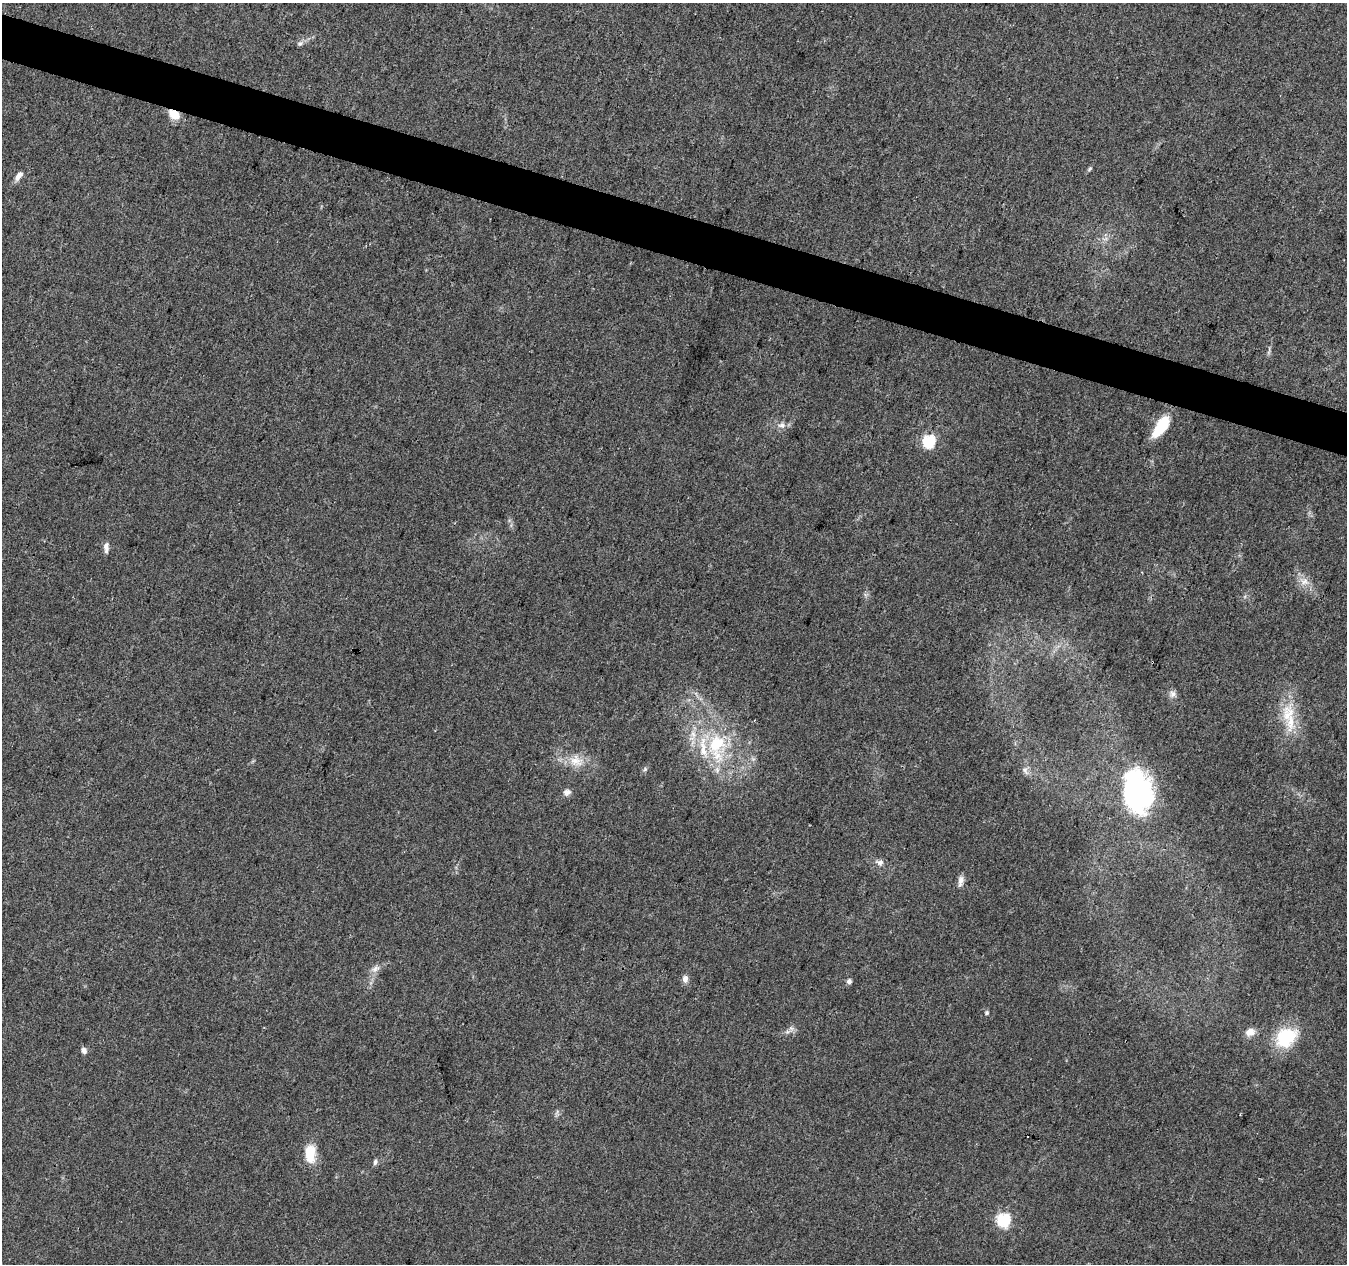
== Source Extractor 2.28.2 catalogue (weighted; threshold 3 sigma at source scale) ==
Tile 11 of 4 x 4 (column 3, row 3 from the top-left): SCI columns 2697-4041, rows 1541-2802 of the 5386 x 5539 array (HDU 1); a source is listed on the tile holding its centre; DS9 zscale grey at full resolution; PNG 1349 x 1266 px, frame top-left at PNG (2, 3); no overlay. Shown black and unused: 4% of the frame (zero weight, under 3 of 4 exposures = <1% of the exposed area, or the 3 px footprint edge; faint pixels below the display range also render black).
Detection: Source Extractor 2.28.2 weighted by HDU 2 'WHT'; one run over the whole footprint, this tile lists its part. Background 0.0487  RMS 0.0044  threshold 0.0198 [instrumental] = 3 sigma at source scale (4.5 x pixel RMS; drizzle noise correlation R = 1.50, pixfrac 1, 0.0396/0.0396 arcsec/px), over >= 5 px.
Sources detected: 35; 3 inside a brighter listed object's ellipse — not listed separately; the other 32 listed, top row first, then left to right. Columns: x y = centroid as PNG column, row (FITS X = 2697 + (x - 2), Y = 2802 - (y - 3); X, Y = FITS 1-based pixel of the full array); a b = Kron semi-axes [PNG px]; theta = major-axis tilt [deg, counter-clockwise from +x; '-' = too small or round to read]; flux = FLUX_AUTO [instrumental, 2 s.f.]
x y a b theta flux
300 43 8 5 61 1.1
174 114 14 9 -35 6.3
1090 169 7 4 29 0.69
18 176 13 7 48 2.6
1269 350 13 3 83 0.95
782 425 11 8 -1 2.4
1161 426 25 11 53 15
929 442 6 6 - 58
106 547 13 6 88 2.3
1304 581 10 8 17 3
1172 694 10 8 77 1.9
1288 714 30 18 83 15
716 744 32 28 74 31
576 761 20 16 -21 8.1
645 769 6 5 - 0.76
1025 770 14 7 -61 2.1
1138 791 51 33 -79 71
567 792 10 8 11 2
879 862 12 7 -11 2.1
960 881 15 6 84 2.2
375 968 13 7 27 2.4
685 979 9 7 -85 2.3
849 981 7 6 - 1.4
987 1013 6 5 - 0.72
787 1032 7 5 43 1.1
1250 1032 11 9 25 3.8
1286 1037 22 17 41 25
84 1050 8 7 - 1.6
1240 1114 2 2 - 0.42
310 1156 27 12 78 8.4
375 1162 7 5 80 1.2
1003 1220 6 6 - 61
Overlapping masked pixels (flux is a lower limit): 1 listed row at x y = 174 114